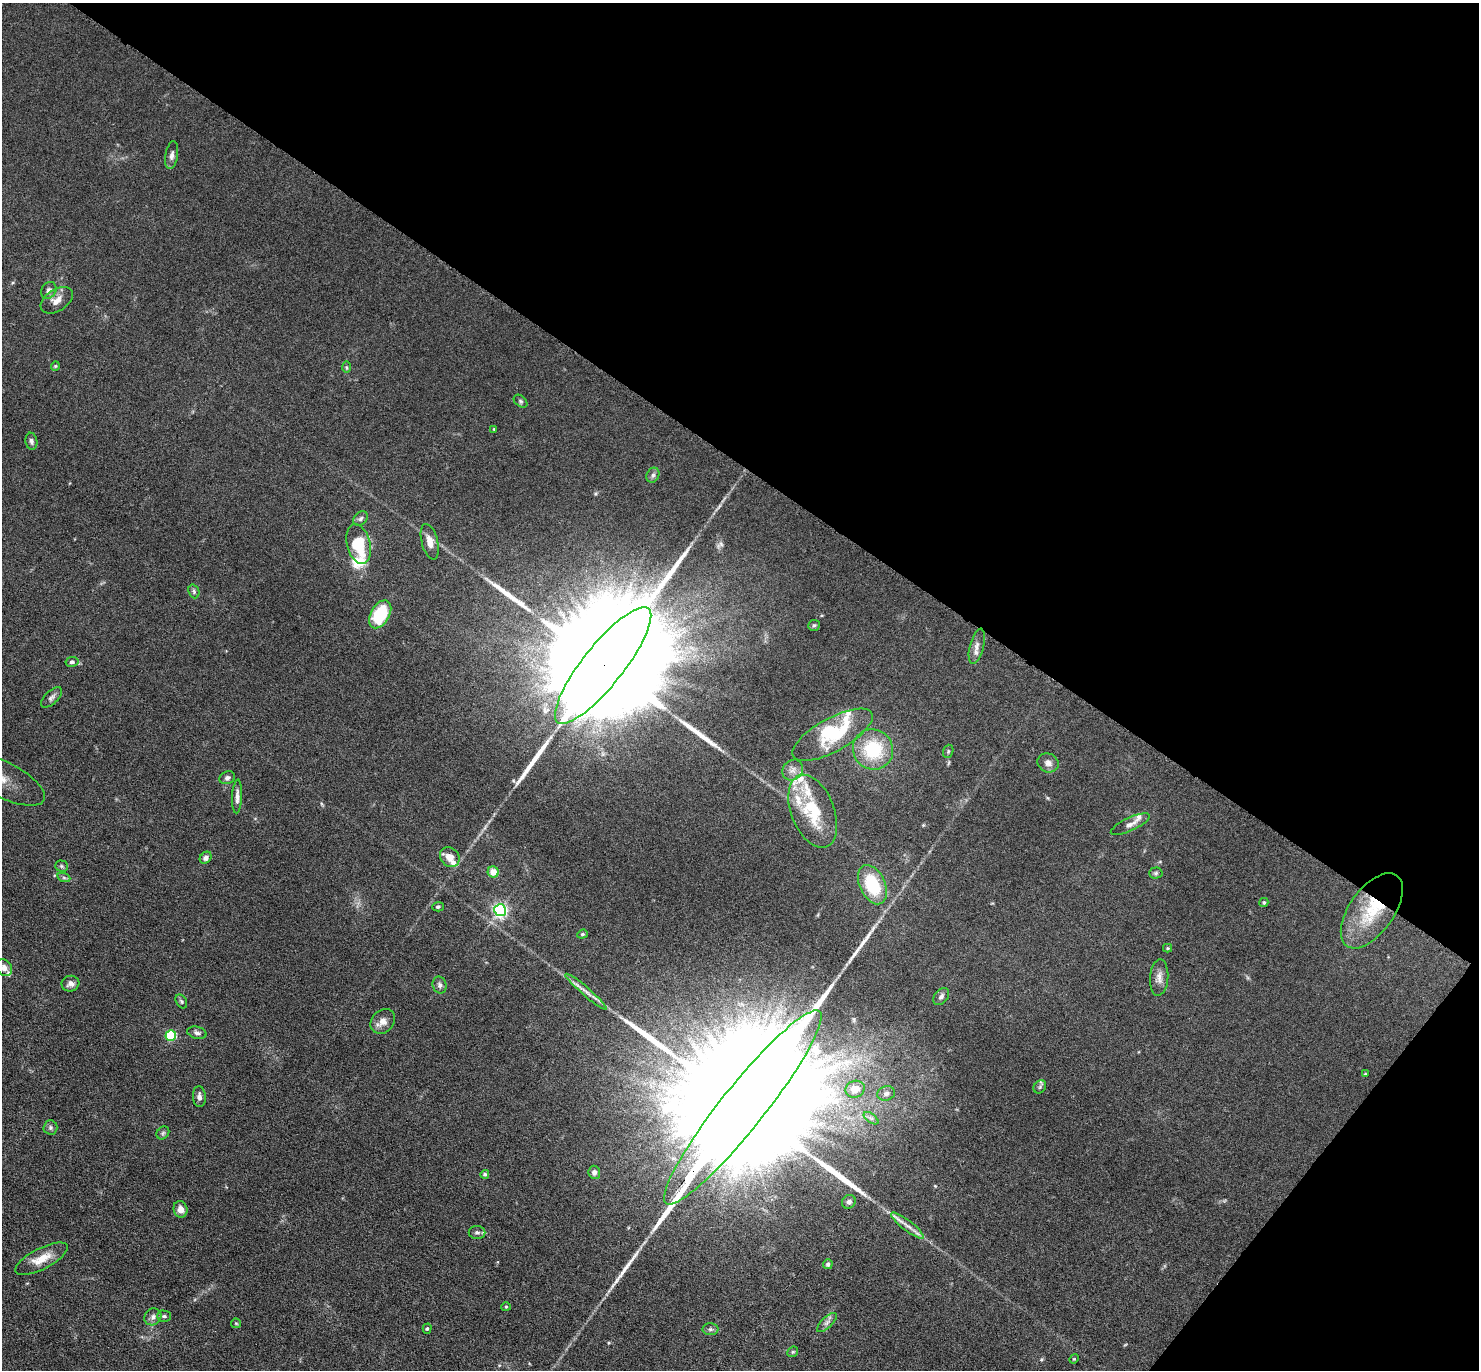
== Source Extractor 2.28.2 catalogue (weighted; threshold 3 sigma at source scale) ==
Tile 8 of 4 x 4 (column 4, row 2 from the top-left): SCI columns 4475-5951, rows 3183-4550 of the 6080 x 6070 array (HDU 1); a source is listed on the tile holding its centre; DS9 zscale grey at full resolution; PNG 1481 x 1372 px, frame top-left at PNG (2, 3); each listed source drawn as its Kron ellipse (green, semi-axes under 4 px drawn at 4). Shown black and unused: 37% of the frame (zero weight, under 3 of 6 exposures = <1% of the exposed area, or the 3 px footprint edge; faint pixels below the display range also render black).
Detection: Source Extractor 2.28.2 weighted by HDU 2 'WHT'; one run over the whole footprint, this tile lists its part. Background 0.034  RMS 0.0039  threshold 0.0158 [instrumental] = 3 sigma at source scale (4.09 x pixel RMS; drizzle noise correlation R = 1.36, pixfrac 0.8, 0.05/0.05 arcsec/px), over >= 5 px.
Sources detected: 92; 1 inside a brighter object's white glare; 4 long thin detections or spike segments (spike, bleed or trail) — neither listed nor drawn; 9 inside a brighter listed object's ellipse — not listed separately; the other 78 listed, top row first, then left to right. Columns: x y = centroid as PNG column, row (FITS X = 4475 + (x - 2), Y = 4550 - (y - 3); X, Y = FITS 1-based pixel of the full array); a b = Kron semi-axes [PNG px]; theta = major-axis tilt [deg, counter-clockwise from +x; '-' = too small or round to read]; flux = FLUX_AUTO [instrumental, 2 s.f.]
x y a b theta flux
172 155 14 6 80 1.6
49 290 9 7 60 1.5
57 300 18 11 33 3.3
55 366 5 4 - 0.4
346 367 6 4 -89 0.56
521 401 8 5 -42 0.67
494 429 4 3 - 0.29
31 441 9 6 -80 1.1
653 475 8 6 62 0.97
361 519 8 6 46 0.96
430 542 18 8 -75 3.2
359 544 20 11 -76 14
194 591 7 5 -69 0.81
380 614 15 9 60 21
814 625 6 5 - 0.57
977 646 18 7 76 2.2
72 662 6 5 - 0.74
603 665 73 20 51 38000
52 697 13 6 44 1.2
833 735 45 16 29 20
873 749 20 19 - 20
948 751 7 5 71 0.55
1048 763 11 9 -26 1.9
793 770 11 9 46 2.3
227 778 8 6 20 1.3
3 780 46 17 -27 9.9
237 796 17 5 87 1.8
813 811 38 21 -69 19
1130 824 21 6 25 2.1
450 857 11 9 -49 3.5
206 858 6 5 - 1.3
61 866 6 5 - 0.66
493 872 5 5 - 3.8
1156 873 7 5 2 0.66
64 878 7 4 -19 0.65
872 885 21 12 -65 17
1264 902 4 4 - 0.62
438 907 5 4 - 0.65
500 910 6 6 - 91
1372 911 43 22 54 19
582 934 5 4 - 0.53
1168 948 4 4 - 0.43
4 968 9 7 -55 1.9
1159 977 18 9 86 2.5
70 984 9 7 16 1.8
440 985 8 7 - 1.2
586 992 27 4 -41 2.7
941 997 9 6 48 1.2
181 1001 7 5 -59 0.64
383 1021 13 11 45 2.8
197 1033 10 6 -14 1.1
171 1035 5 5 - 27
1365 1074 4 2 - 0.25
1040 1087 7 5 47 0.77
855 1089 9 8 - 4.8
886 1093 9 7 18 1.3
199 1097 10 6 -84 1.6
743 1107 123 22 51 68000
871 1118 8 4 -36 1
50 1127 7 7 - 0.92
163 1133 7 5 46 0.68
594 1172 6 6 - 1.4
485 1174 4 4 - 0.62
849 1202 7 6 - 1
180 1209 8 7 - 2.1
907 1226 20 5 -38 2.7
477 1232 8 6 -1 1
41 1259 29 10 27 6
828 1264 5 4 - 0.96
506 1307 5 4 - 0.38
164 1316 7 5 -1 0.74
153 1317 9 8 - 1.6
236 1323 5 4 - 0.39
827 1323 12 5 44 1.3
427 1329 5 4 - 0.52
710 1329 8 6 1 1
793 1352 6 5 - 0.48
1074 1359 5 4 - 0.38
Overlapping masked pixels (flux is a lower limit): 2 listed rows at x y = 603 665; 743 1107
Isophote crosses this tile's border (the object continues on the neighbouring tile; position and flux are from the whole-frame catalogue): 1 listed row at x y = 3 780